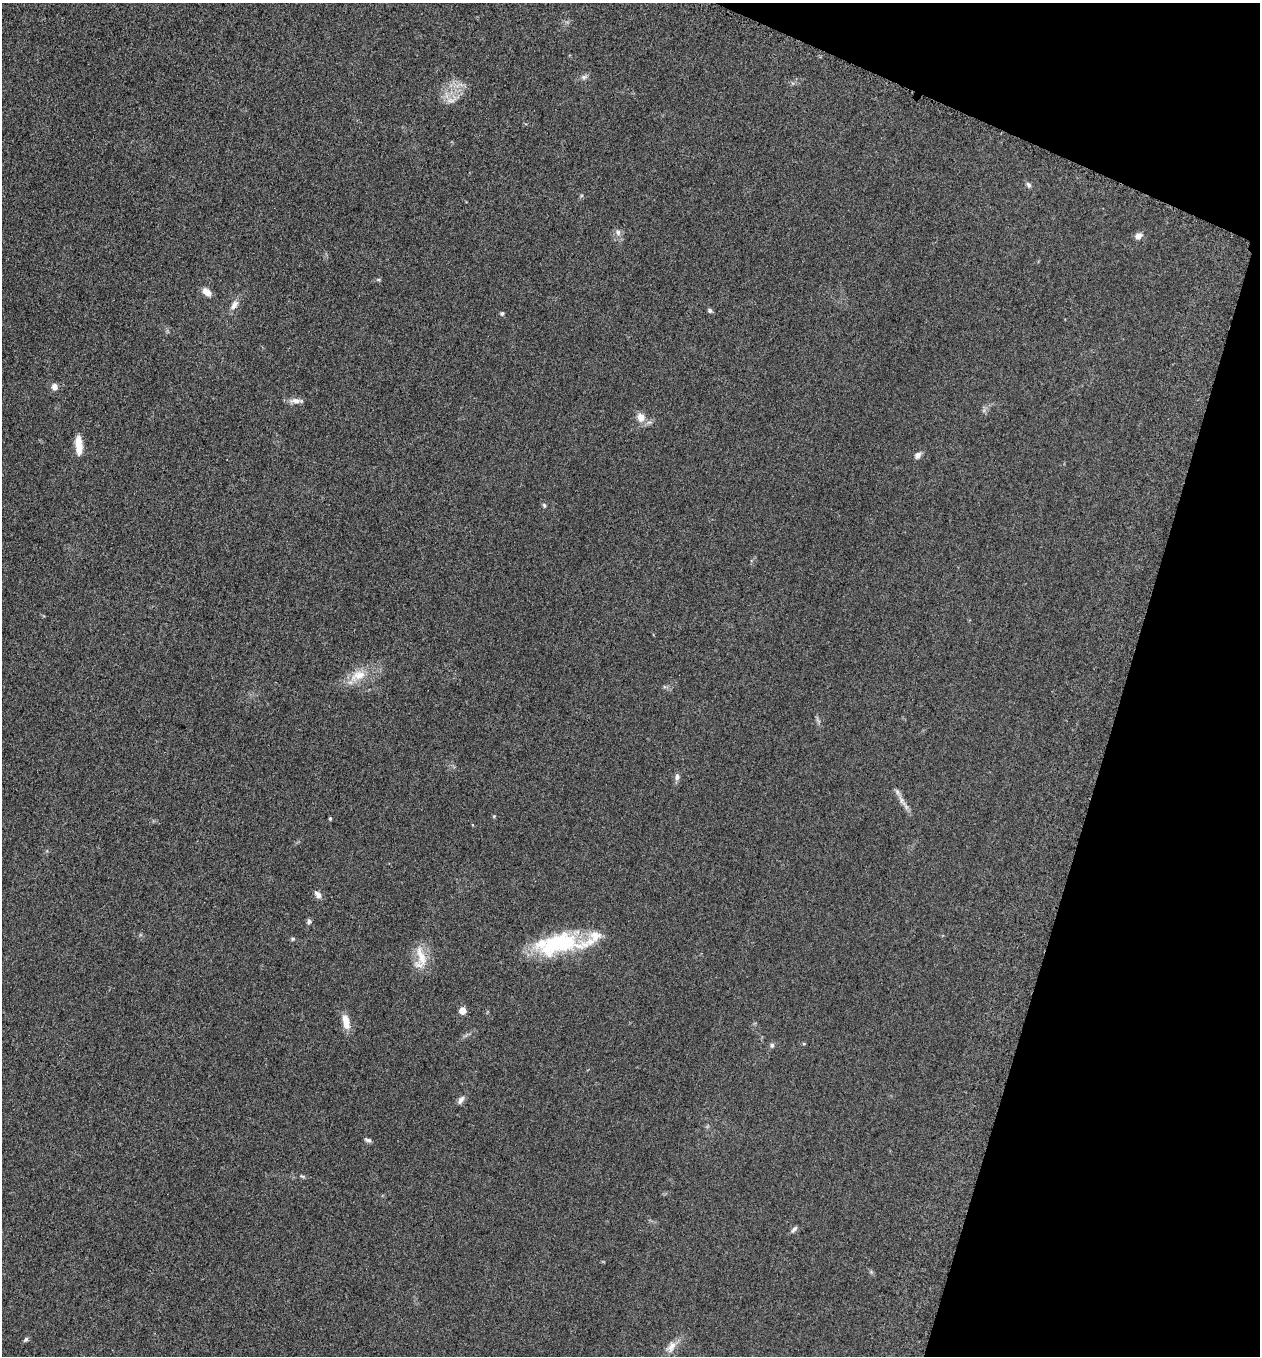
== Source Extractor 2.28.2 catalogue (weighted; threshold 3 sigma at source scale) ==
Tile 8 of 4 x 4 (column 4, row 2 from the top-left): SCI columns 3971-5228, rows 2724-4077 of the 5506 x 5462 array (HDU 1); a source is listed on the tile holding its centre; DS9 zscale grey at full resolution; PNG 1262 x 1358 px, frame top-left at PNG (2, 3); no overlay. Shown black and unused: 15% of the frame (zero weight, under 3 of 5 exposures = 4% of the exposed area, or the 3 px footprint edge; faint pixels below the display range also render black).
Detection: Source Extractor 2.28.2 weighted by HDU 2 'WHT'; one run over the whole footprint, this tile lists its part. Background 0.0602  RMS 0.0063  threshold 0.0282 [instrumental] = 3 sigma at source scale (4.5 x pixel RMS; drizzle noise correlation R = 1.50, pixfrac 1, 0.05/0.05 arcsec/px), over >= 5 px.
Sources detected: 36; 2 inside a brighter listed object's ellipse — not listed separately; the other 34 listed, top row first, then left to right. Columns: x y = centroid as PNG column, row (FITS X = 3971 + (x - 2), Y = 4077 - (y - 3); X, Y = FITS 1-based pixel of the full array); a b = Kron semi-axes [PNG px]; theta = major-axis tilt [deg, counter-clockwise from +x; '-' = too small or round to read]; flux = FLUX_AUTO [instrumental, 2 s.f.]
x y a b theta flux
584 77 9 6 15 1.9
452 100 18 8 24 5
1029 185 8 6 -66 1.5
618 233 8 6 -89 2.2
1138 236 9 7 42 3.3
207 292 12 7 -45 4.7
234 305 14 7 53 4.1
710 310 6 5 - 1.3
502 314 5 5 - 1.1
55 387 7 6 - 3.7
296 401 19 6 0 3.5
641 417 10 9 - 6
79 445 23 7 -87 9.5
918 455 9 7 47 2.7
544 505 6 4 -77 0.86
358 675 24 13 25 12
677 777 10 5 85 2.1
902 800 13 6 -68 3.5
494 816 6 3 19 0.58
330 818 3 3 - 0.84
318 894 11 6 -49 3.1
309 922 7 6 - 1.4
293 939 6 5 - 0.96
557 944 61 21 7 58
421 956 33 11 -74 11
463 1010 5 5 - 9.7
346 1022 17 7 -78 8.2
772 1045 7 5 76 1.4
461 1100 11 6 54 2.8
367 1140 9 5 -15 1.4
302 1176 8 4 -21 0.96
794 1229 10 5 50 1.7
26 1339 7 5 50 1.2
671 1347 17 10 57 5.2